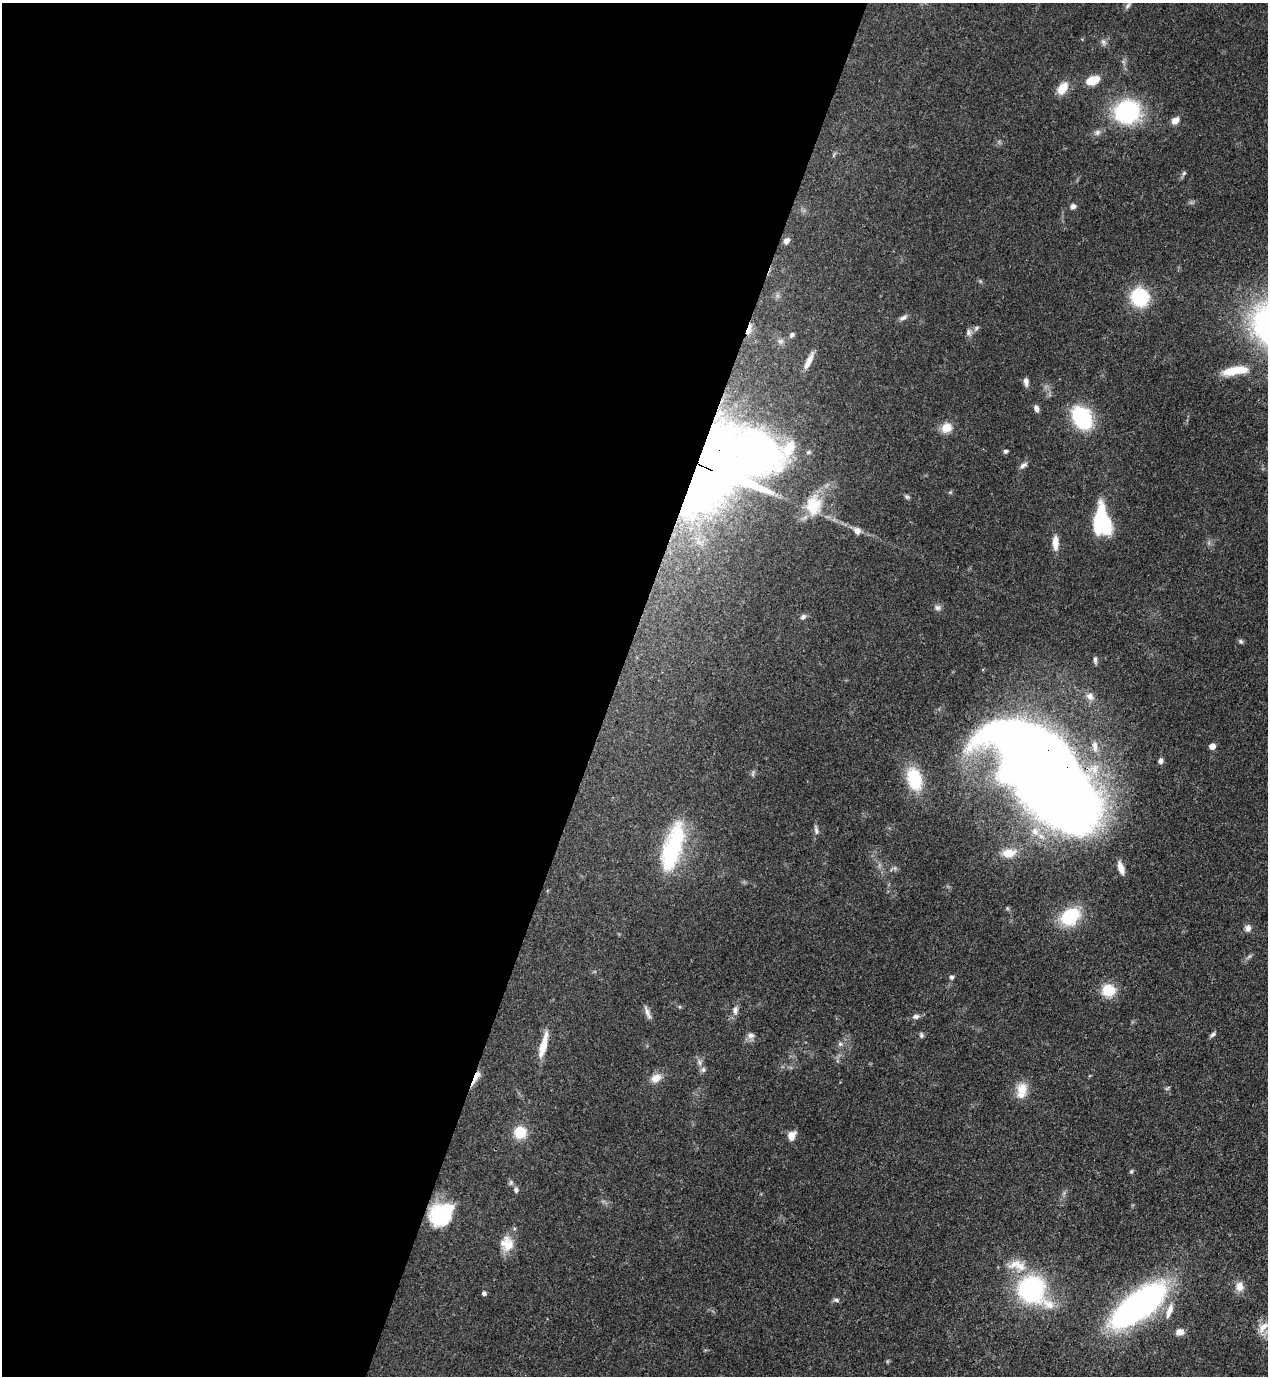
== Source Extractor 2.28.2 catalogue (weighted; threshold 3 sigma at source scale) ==
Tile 5 of 4 x 4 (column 1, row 2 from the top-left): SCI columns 353-1618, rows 2791-4164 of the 5638 x 5579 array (HDU 1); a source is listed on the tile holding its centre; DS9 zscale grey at full resolution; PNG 1270 x 1378 px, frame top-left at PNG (2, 3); no overlay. Shown black and unused: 48% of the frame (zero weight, under 3 of 4 exposures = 7% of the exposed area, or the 3 px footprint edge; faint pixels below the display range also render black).
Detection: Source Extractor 2.28.2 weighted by HDU 2 'WHT'; one run over the whole footprint, this tile lists its part. Background 0.0515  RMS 0.0033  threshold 0.015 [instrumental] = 3 sigma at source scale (4.5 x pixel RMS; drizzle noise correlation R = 1.50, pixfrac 1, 0.05/0.05 arcsec/px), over >= 5 px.
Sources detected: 81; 2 inside a brighter object's white glare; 1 long thin detection or spike segment (spike, bleed or trail) — not listed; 3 inside a brighter listed object's ellipse — not listed separately; the other 75 listed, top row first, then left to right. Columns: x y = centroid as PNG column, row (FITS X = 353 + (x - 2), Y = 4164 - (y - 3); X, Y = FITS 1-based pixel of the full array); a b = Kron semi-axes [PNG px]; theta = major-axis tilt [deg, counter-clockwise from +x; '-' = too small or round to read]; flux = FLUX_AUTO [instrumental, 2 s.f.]
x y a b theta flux
1128 5 11 6 53 1.3
1103 42 8 6 -48 1
1092 80 15 9 20 5.8
1062 88 15 9 54 5.2
1127 112 24 21 14 35
1175 120 9 7 37 2.4
1097 132 9 6 50 1.1
1184 173 6 5 - 0.59
1073 206 7 6 - 1.1
786 241 7 6 - 1.6
1140 297 17 15 -68 20
903 318 11 6 26 1.2
976 328 8 5 38 0.82
969 332 10 7 -72 1.2
792 335 7 5 48 0.8
809 361 20 6 64 3.2
1233 371 26 10 11 6.9
1026 382 11 6 -82 1.4
1036 409 8 5 -59 1.3
1082 418 19 14 -58 30
947 427 13 11 27 4
1006 451 5 5 - 0.67
1023 465 11 5 31 1.1
713 472 85 64 46 250
907 497 7 5 -32 0.65
813 505 27 21 84 9.4
1102 522 23 12 -78 36
857 531 10 8 -53 1.8
1055 543 17 7 -89 3.2
937 608 9 8 - 1.1
803 617 8 6 26 0.93
1241 641 7 5 -46 0.65
1095 660 9 4 -86 0.85
1090 696 11 9 -50 1.9
1095 746 15 8 -89 2.5
1212 746 5 5 - 2.8
1160 761 6 5 - 1.2
1043 773 109 49 -51 750
914 779 26 15 -74 15
816 830 14 5 -84 1.1
670 853 24 14 80 35
1009 853 18 10 8 4.3
1121 868 14 6 -72 2.8
1070 916 20 15 37 18
1248 928 9 8 - 1.5
951 977 5 5 - 0.72
1108 990 15 13 -11 7.7
735 1010 12 7 85 1.6
647 1012 19 5 -69 1.6
916 1016 9 6 7 1.2
1213 1034 8 5 49 0.8
751 1035 9 8 - 1.4
921 1035 7 5 -80 0.63
840 1044 6 6 - 0.78
543 1045 28 7 75 6.5
699 1062 8 6 -72 1.1
476 1078 21 5 62 3.1
656 1078 14 10 30 3.2
1167 1088 7 4 37 0.46
1022 1089 18 14 -88 5.1
520 1132 11 11 - 8.3
792 1136 11 8 67 2.7
1131 1171 6 5 - 0.49
516 1190 7 6 - 0.94
441 1215 25 19 40 22
507 1244 19 16 -76 5.6
1019 1265 22 13 -33 6
1239 1287 13 10 -82 2.7
1032 1289 26 20 -43 56
484 1293 4 4 - 0.95
836 1300 8 5 -12 0.79
1138 1305 41 16 37 150
1169 1311 21 7 72 3.2
1263 1327 19 10 46 3.5
1179 1332 8 6 20 2.5
Overlapping masked pixels (flux is a lower limit): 3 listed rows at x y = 713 472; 1043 773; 476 1078
Isophote crosses this tile's border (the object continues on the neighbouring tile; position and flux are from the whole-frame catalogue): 1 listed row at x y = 1128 5